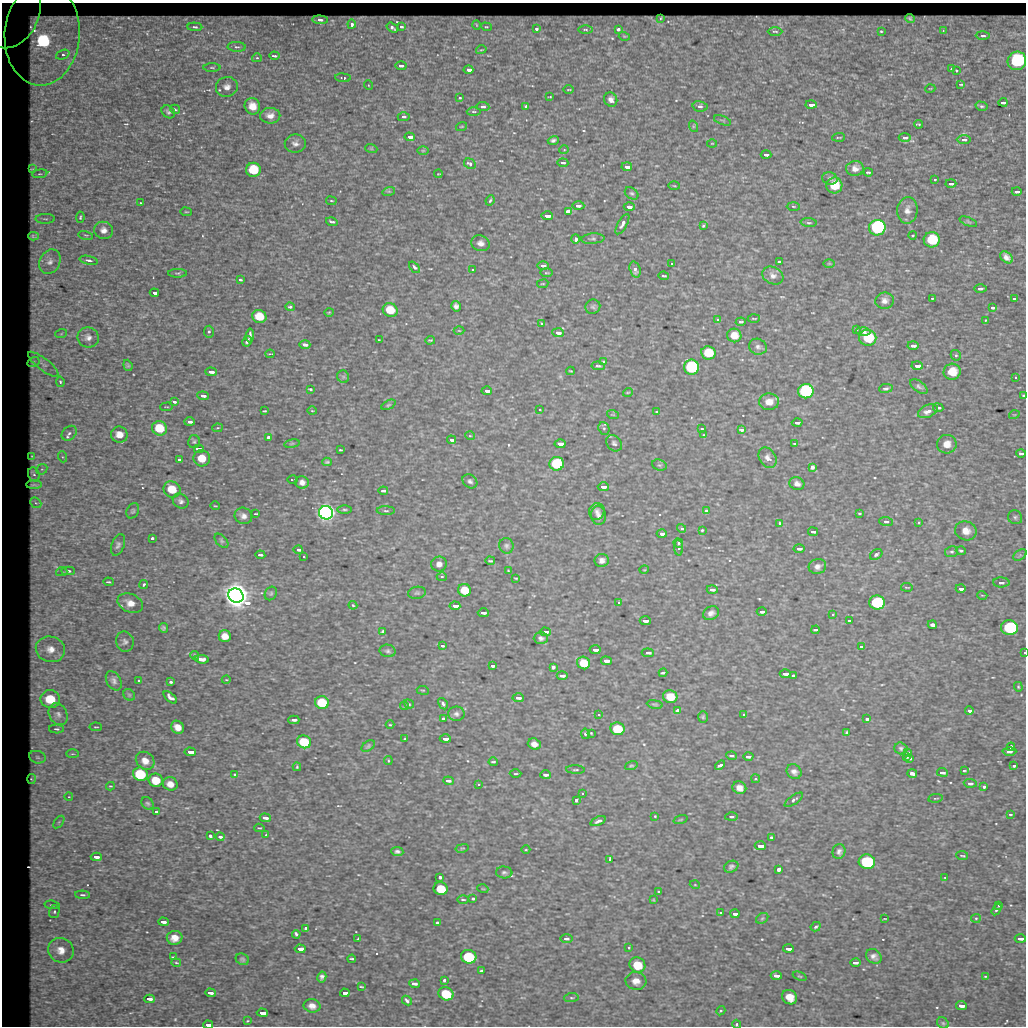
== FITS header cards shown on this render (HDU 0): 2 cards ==
NAXIS1  =                 1024
NAXIS2  =                 1024

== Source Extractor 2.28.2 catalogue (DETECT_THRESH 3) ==
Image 1024 x 1024 px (HDU 0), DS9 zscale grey, 1 PNG px = 1 image px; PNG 1028 x 1028 px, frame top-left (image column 1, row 1024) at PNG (2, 3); each listed source drawn as its Kron ellipse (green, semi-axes under 4 px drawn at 4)
Background 38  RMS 3.3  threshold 9.85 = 3 sigma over >= 5 px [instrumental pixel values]
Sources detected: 529; of the 529, the 500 brightest by FLUX_AUTO listed and drawn (29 fainter detections omitted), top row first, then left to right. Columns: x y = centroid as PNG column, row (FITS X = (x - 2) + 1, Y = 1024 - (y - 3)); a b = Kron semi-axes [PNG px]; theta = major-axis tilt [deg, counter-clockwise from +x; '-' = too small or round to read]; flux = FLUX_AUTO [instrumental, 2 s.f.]
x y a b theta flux
12 13 36 26 65 2.2e+04
660 18 3 2 - 2.2e+02
910 18 5 3 - 3.7e+02
320 20 8 4 -3 7.3e+02
352 24 4 3 - 9.0e+02
476 25 5 3 - 1.8e+02
195 27 7 4 -3 4.1e+02
401 27 4 3 - 4.3e+02
486 27 5 4 - 2.5e+02
392 28 6 3 -35 6.1e+02
537 29 3 3 - 8.4e+02
618 29 4 3 - 5.1e+02
585 30 7 3 -1 3.7e+02
775 31 7 3 -1 2.2e+02
881 31 3 2 - 2.2e+02
943 31 4 4 - 2.1e+02
42 35 51 37 86 6.9e+04
983 35 7 4 -1 5.2e+02
624 36 5 3 - 1.9e+02
237 47 9 5 -3 5.6e+02
481 50 5 3 - 2.2e+02
63 55 7 4 21 1.8e+03
274 56 5 2 - 3.8e+02
257 58 5 4 - 2.8e+02
1017 61 9 9 - 1.7e+04
401 66 6 3 -3 7.4e+02
212 67 8 3 -1 3.2e+02
951 69 4 2 - 1.7e+02
468 70 5 3 - 3.0e+03
956 70 3 2 - 2.8e+02
343 78 8 4 -5 6.1e+02
961 84 4 3 - 2.2e+02
368 85 5 3 - 1.8e+02
227 87 11 10 - 1.5e+03
930 89 5 3 - 1.7e+02
569 90 5 2 - 1.8e+02
550 97 3 2 - 1.7e+02
460 98 3 3 - 2.8e+02
611 100 7 6 - 1.1e+03
1003 102 4 3 - 4.9e+02
811 105 5 3 - 4.6e+03
252 106 8 7 - 2.5e+03
526 106 3 3 - 9.4e+02
700 106 7 5 -11 5.9e+02
981 106 6 4 -15 3.9e+02
483 107 6 4 -6 4.9e+02
175 109 5 3 - 2.5e+02
168 112 7 6 - 5.4e+02
474 112 7 3 -1 3.1e+02
270 116 10 8 2 1.7e+03
404 117 6 4 2 4.7e+02
723 120 9 3 -21 2.7e+02
918 124 4 2 - 2.8e+02
462 126 6 2 19 1.8e+02
693 126 6 4 -72 2.5e+02
410 137 5 3 - 2.0e+03
839 137 6 2 4 2.3e+02
905 137 6 4 -2 9.2e+02
964 139 7 4 1 7.2e+02
553 140 6 4 18 5.3e+02
712 143 5 3 - 1.8e+02
295 144 10 9 - 1.1e+03
371 148 6 4 -19 2.5e+02
423 150 6 4 0 2.5e+02
564 150 5 3 - 2.0e+02
766 155 5 3 - 1.1e+03
563 163 5 3 - 4.1e+02
470 164 6 5 - 8.3e+02
627 167 5 3 - 3.1e+03
32 169 4 2 - 2.2e+02
855 169 9 7 -2 1.4e+03
253 170 7 7 - 6.9e+03
868 172 4 2 - 2.8e+02
40 174 8 4 8 4.2e+02
438 174 4 3 - 1.7e+02
830 179 7 6 - 6.8e+02
935 179 3 3 - 3.2e+02
951 184 5 3 - 8.4e+02
834 185 8 8 - 4.4e+03
674 186 6 3 -2 2.2e+02
389 191 6 4 18 3.2e+02
1017 191 5 3 - 7.6e+02
632 193 7 5 -36 5.0e+02
490 200 5 3 - 3.3e+02
331 201 5 3 - 2.2e+02
140 203 2 2 - 1.6e+02
578 206 6 4 -2 9.4e+02
793 206 6 3 -2 2.3e+02
629 207 5 3 - 1.6e+03
907 210 13 10 82 1.5e+03
568 211 4 4 - 9.4e+02
186 212 5 3 - 2.0e+02
547 216 5 3 - 5.6e+03
80 217 5 3 - 2.9e+02
45 219 10 5 0 5.7e+02
332 222 6 3 -17 4.0e+02
968 222 9 3 -21 3.2e+02
809 223 8 3 -4 3.3e+02
622 224 11 4 60 8.3e+02
703 226 3 3 - 2.9e+02
877 228 8 8 - 3.2e+04
103 230 9 8 - 1.3e+03
86 235 7 3 -12 2.4e+02
913 235 4 3 - 2.5e+02
34 236 5 3 - 3.6e+02
575 239 4 3 - 1.2e+03
593 239 11 5 4 5.6e+02
932 240 8 7 - 6.5e+03
480 243 9 7 -17 1.2e+03
1007 257 7 5 -42 1.1e+03
89 260 9 4 -12 5.7e+02
779 261 4 3 - 6.8e+02
50 262 13 10 60 1.9e+03
829 263 6 4 0 2.3e+02
672 264 3 3 - 2.0e+03
543 266 5 3 - 1.1e+03
414 267 6 4 -48 5.1e+02
635 269 8 5 -72 1.3e+03
473 270 3 3 - 3.4e+02
178 273 9 4 0 3.8e+02
546 273 6 3 0 2.4e+02
664 276 5 3 - 3.0e+02
773 276 11 8 -29 1.1e+03
240 280 4 3 - 3.9e+02
543 284 5 3 - 2.0e+02
980 289 6 4 1 5.6e+02
154 293 5 3 - 3.1e+03
932 298 3 2 - 1.8e+02
1014 298 4 3 - 1.3e+03
884 301 9 8 - 1.2e+03
456 306 5 4 - 7.5e+02
290 307 4 3 - 4.4e+02
593 307 7 7 - 5.3e+02
993 308 3 3 - 4.8e+02
390 310 7 6 - 4.6e+03
329 312 5 3 - 2.0e+02
259 317 7 6 - 4.5e+03
754 318 6 2 4 2.1e+02
718 319 4 3 - 5.1e+02
986 320 3 3 - 2.0e+02
741 322 5 3 - 3.1e+02
541 323 3 3 - 3.1e+02
856 329 3 3 - 3.1e+02
459 331 5 3 - 2.0e+02
863 331 7 4 -3 9.8e+02
209 332 6 5 - 4.3e+02
558 333 6 3 -4 1.6e+03
61 334 6 4 19 2.5e+02
250 335 7 3 85 5.9e+02
734 335 7 7 - 2.5e+03
88 337 11 10 - 1.3e+03
868 338 8 8 - 8.7e+03
379 340 4 2 - 1.8e+02
430 340 5 2 - 2.3e+02
247 341 5 3 - 5.4e+02
305 345 5 3 - 9.0e+02
913 345 5 3 - 1.5e+03
758 347 9 8 - 8.3e+02
708 353 7 6 - 5.9e+03
270 354 4 2 - 1.6e+02
956 355 5 5 - 3.5e+02
604 361 3 2 - 1.9e+02
33 362 6 4 28 3.2e+02
43 364 19 6 -39 1.3e+03
128 365 6 4 -69 2.9e+02
598 366 6 3 -6 3.7e+02
917 366 5 3 - 6.1e+03
691 367 7 7 - 3.3e+04
571 371 4 3 - 1.8e+02
211 372 6 3 -2 1.6e+03
952 372 8 8 - 3.7e+03
343 377 6 6 - 4.1e+02
1015 377 3 3 - 3.8e+02
60 382 5 4 - 3.5e+02
919 386 10 5 -35 5.6e+02
886 388 7 4 11 5.2e+02
310 389 4 2 - 2.9e+02
487 391 5 3 - 1.8e+03
806 391 8 7 - 3.3e+04
628 392 5 3 - 1.9e+02
203 396 6 3 -6 9.9e+02
1023 396 4 3 - 3.1e+02
174 402 4 3 - 8.5e+02
769 402 10 8 3 2.0e+03
388 405 8 4 28 3.2e+02
167 407 6 2 4 1.9e+02
938 408 5 3 - 5.0e+02
540 410 3 3 - 5.3e+02
265 411 3 2 - 2.1e+02
312 411 5 3 - 1.9e+02
928 411 10 6 25 1.3e+03
656 412 3 3 - 3.4e+02
613 415 6 3 -19 2.4e+02
1014 415 5 3 - 1.9e+02
190 422 5 3 - 9.2e+02
797 423 5 3 - 1.0e+03
160 428 7 7 - 6.3e+03
217 428 5 4 - 2.7e+02
604 428 6 5 - 3.9e+02
702 429 3 2 - 1.9e+02
742 430 4 3 - 1.3e+03
69 433 8 6 43 9.0e+02
119 435 8 8 - 2.1e+03
704 435 4 4 - 2.0e+02
470 436 5 3 - 1.8e+02
268 437 4 3 - 7.5e+02
451 440 4 3 - 1.9e+03
194 442 6 6 - 4.3e+02
614 443 9 7 -49 6.2e+02
292 444 8 4 9 3.4e+02
560 444 5 3 - 7.8e+03
795 444 4 2 - 3.9e+02
947 444 10 9 - 2.0e+03
199 449 5 3 - 1.8e+03
340 450 3 2 - 2.3e+02
1021 453 5 3 - 5.8e+02
32 456 4 4 - 1.7e+02
63 457 5 3 - 2.5e+02
202 458 8 8 - 3.7e+03
768 458 11 8 -55 1.3e+03
179 460 4 3 - 1.6e+03
327 462 5 3 - 2.9e+02
557 464 7 6 - 1.5e+04
659 465 7 5 -19 4.2e+02
812 467 4 4 - 9.5e+02
42 469 6 4 42 3.4e+02
34 474 7 6 - 5.2e+02
293 480 5 2 - 2.6e+02
470 481 8 6 -40 6.4e+02
302 482 6 6 - 1.1e+03
797 484 7 6 - 8.8e+02
34 485 8 3 0 2.8e+02
603 487 5 3 - 1.7e+03
172 489 9 7 -38 5.4e+03
383 491 5 2 - 4.3e+02
181 501 8 7 - 8.1e+02
36 503 6 4 -41 4.3e+02
215 506 5 3 - 1.9e+02
344 509 7 3 0 3.5e+02
133 511 8 6 62 4.3e+02
386 511 9 3 0 4.1e+02
597 511 8 7 - 9.2e+02
706 511 4 3 - 1.0e+03
326 513 7 6 - 3.1e+05
859 513 3 2 - 2.3e+02
256 514 4 2 - 2.1e+02
598 515 9 7 -85 1.0e+03
243 516 9 8 - 1.1e+03
1015 517 7 6 - 5.7e+02
886 521 6 4 -2 5.0e+02
918 522 4 3 - 2.2e+02
779 523 3 3 - 2.3e+02
682 528 5 4 - 6.1e+02
702 530 3 3 - 2.5e+02
966 531 11 9 -18 2.2e+03
813 532 5 3 - 5.7e+02
662 534 5 3 - 3.2e+03
152 538 3 3 - 7.3e+02
221 541 8 5 -46 4.1e+02
678 543 5 4 - 5.0e+02
118 545 11 6 68 7.5e+02
506 546 8 7 - 6.2e+02
679 548 8 4 -88 4.5e+02
799 549 5 3 - 1.1e+03
298 550 5 3 - 1.4e+03
961 551 5 4 - 3.7e+02
952 552 6 5 - 4.6e+02
876 554 7 5 34 4.8e+02
260 555 5 2 - 4.1e+02
1020 555 7 5 33 4.4e+02
304 557 2 2 - 2.0e+02
602 560 7 6 - 9.3e+02
490 561 5 3 - 2.7e+02
439 564 7 7 - 1.1e+03
817 566 9 7 18 9.1e+02
644 570 5 3 - 1.7e+02
68 571 7 3 -2 7.2e+02
508 571 3 2 - 2.0e+02
62 572 6 4 -2 4.3e+02
442 577 5 4 - 3.4e+02
516 578 4 2 - 2.1e+02
108 582 5 3 - 2.6e+02
1001 582 8 5 -1 9.0e+02
144 585 4 3 - 3.7e+02
907 587 6 3 -9 1.9e+02
961 588 5 3 - 3.1e+03
464 590 6 6 - 4.9e+03
712 590 5 3 - 8.9e+02
271 593 7 5 57 3.9e+02
417 593 9 6 9 5.5e+02
982 595 5 3 - 1.7e+02
236 596 8 7 - 1.4e+06
877 602 8 7 - 2.2e+04
130 603 13 9 -23 2.2e+03
619 603 3 3 - 8.0e+02
353 605 4 3 - 2.8e+02
455 606 5 3 - 3.4e+03
762 612 5 3 - 9.7e+02
483 613 5 3 - 9.6e+02
711 613 8 6 29 9.5e+02
832 614 3 3 - 5.8e+02
849 620 4 3 - 9.5e+02
645 621 5 3 - 1.8e+03
932 625 4 3 - 9.4e+02
163 628 5 4 - 4.2e+02
1009 628 8 7 - 2.0e+04
815 630 4 2 - 2.9e+02
383 632 4 3 - 7.6e+02
545 632 5 3 - 2.0e+03
225 636 6 6 - 1.9e+03
541 638 7 6 - 5.8e+02
125 642 10 8 -75 8.9e+02
442 646 3 3 - 9.1e+02
861 647 3 2 - 2.5e+02
50 649 15 12 -14 2.9e+03
595 650 5 3 - 1.6e+03
388 651 8 6 -12 5.4e+02
1024 652 3 2 - 5.0e+02
648 653 6 3 -6 6.2e+02
195 656 5 4 - 3.6e+02
202 659 7 3 -8 1.3e+03
606 661 5 3 - 2.4e+03
583 663 7 6 - 4.3e+03
492 666 4 3 - 1.4e+03
553 667 4 4 - 6.5e+02
663 673 4 2 - 3.2e+02
785 674 5 3 - 1.8e+03
562 676 5 3 - 1.0e+03
793 676 4 3 - 6.2e+02
226 680 4 3 - 1.9e+02
114 681 10 7 -60 8.6e+02
139 681 3 3 - 4.3e+02
171 682 3 3 - 3.9e+02
1018 687 5 4 - 2.4e+02
423 690 6 3 -8 2.1e+02
129 695 6 5 - 3.7e+02
170 697 8 4 -40 8.2e+02
670 697 7 6 - 3.5e+03
518 698 5 3 - 1.1e+03
50 699 10 9 - 6.5e+03
322 703 7 6 - 7.5e+03
409 704 5 3 - 2.7e+02
443 704 6 4 -59 5.4e+02
655 704 8 4 -9 3.0e+02
405 706 4 4 - 2.1e+02
677 710 4 3 - 3.5e+02
969 710 4 3 - 2.7e+03
58 714 11 9 -58 1.4e+03
456 714 8 7 - 7.7e+02
599 715 3 3 - 3.1e+02
744 715 3 3 - 6.5e+02
703 717 6 5 - 3.1e+02
443 719 4 3 - 1.7e+03
867 719 3 3 - 7.1e+02
294 720 5 3 - 7.9e+02
390 725 4 3 - 1.9e+02
96 727 6 2 -4 1.9e+02
178 727 7 6 - 1.8e+03
56 729 7 4 -2 4.4e+02
617 729 7 6 - 7.9e+03
847 732 4 3 - 2.8e+02
591 733 3 2 - 1.8e+02
585 734 5 4 - 3.3e+02
405 739 3 3 - 2.6e+02
445 739 5 3 - 2.0e+03
304 742 7 6 - 8.3e+03
534 744 6 5 - 1.3e+03
368 746 7 5 36 3.9e+02
1011 747 4 3 - 4.7e+02
901 748 6 6 - 4.7e+02
1009 751 7 3 2 7.6e+02
190 752 6 3 -3 1.1e+04
908 753 4 3 - 7.9e+02
72 754 6 3 0 2.5e+02
732 756 5 3 - 3.9e+02
907 756 4 3 - 3.1e+02
37 757 8 6 -16 6.3e+02
748 757 5 3 - 5.6e+02
910 758 3 3 - 2.9e+02
145 761 10 8 -40 1.8e+03
388 761 4 2 - 2.0e+02
493 762 4 2 - 2.5e+02
720 765 5 3 - 1.3e+03
631 766 6 4 17 3.3e+02
1014 766 3 3 - 6.0e+02
297 767 4 3 - 2.4e+02
575 770 9 3 -2 3.2e+02
964 771 3 2 - 2.5e+02
794 772 8 6 -42 9.2e+02
942 772 5 3 - 8.7e+02
912 773 5 3 - 1.1e+03
140 774 7 6 - 1.1e+04
515 774 6 3 1 2.7e+02
234 775 3 3 - 5.3e+02
545 775 5 3 - 8.7e+02
31 779 5 3 - 2.0e+02
755 779 4 4 - 3.3e+02
156 780 7 6 - 3.8e+03
448 781 5 3 - 6.8e+02
970 783 6 4 -4 6.9e+02
170 784 7 6 - 1.6e+03
479 784 4 3 - 2.3e+02
110 786 4 3 - 2.2e+02
984 787 3 3 - 5.5e+02
739 788 7 6 - 1.6e+03
582 793 3 3 - 3.0e+02
69 797 4 3 - 1.8e+02
935 798 7 2 10 1.9e+02
576 800 4 3 - 6.1e+02
794 800 10 4 35 5.7e+02
148 803 7 5 -44 4.2e+02
156 812 4 3 - 5.1e+03
1010 814 4 3 - 3.2e+02
655 816 3 2 - 1.9e+02
732 817 6 3 2 3.6e+02
265 818 5 3 - 9.6e+02
680 820 7 3 19 2.6e+02
598 821 8 4 24 7.2e+02
59 822 7 4 53 3.3e+02
259 828 5 3 - 2.0e+02
266 835 3 3 - 2.2e+02
210 836 4 3 - 5.0e+02
220 837 4 3 - 7.2e+02
771 837 3 3 - 4.4e+02
760 846 5 3 - 9.1e+03
462 848 6 2 12 2.0e+02
526 850 4 3 - 1.8e+02
839 851 7 6 - 7.4e+02
397 852 6 4 -5 5.6e+02
962 855 6 2 -6 2.4e+02
96 857 5 3 - 1.8e+03
610 859 4 3 - 5.0e+02
867 862 8 7 - 2.1e+04
731 867 7 5 27 6.2e+02
779 869 4 3 - 1.1e+03
504 872 8 6 -4 5.4e+02
440 877 3 3 - 5.8e+02
945 878 3 2 - 1.7e+02
695 885 5 3 - 1.7e+02
441 889 7 6 - 5.4e+03
483 889 5 3 - 2.0e+02
659 892 3 2 - 2.3e+02
82 895 7 4 -1 4.4e+02
473 899 3 3 - 3.5e+02
463 900 6 2 -1 2.6e+02
653 900 3 2 - 1.8e+02
52 905 7 4 -5 3.9e+02
999 905 3 2 - 1.8e+02
996 909 6 4 58 4.9e+02
54 912 6 5 - 3.8e+02
721 913 3 3 - 9.2e+02
735 914 4 3 - 1.0e+03
762 918 7 4 30 3.5e+02
976 918 5 4 - 2.7e+02
885 919 4 2 - 1.8e+02
163 922 5 3 - 1.3e+03
437 922 3 3 - 2.5e+02
816 927 5 4 - 6.1e+02
306 928 3 3 - 5.7e+02
296 934 4 3 - 5.7e+02
175 938 8 7 - 2.0e+03
1020 938 5 3 - 1.4e+03
358 939 3 3 - 2.7e+02
566 939 6 4 0 5.8e+02
629 948 3 3 - 2.1e+02
300 949 5 3 - 4.6e+03
788 949 5 3 - 1.7e+03
61 950 13 12 - 2.6e+03
874 956 8 6 -37 9.3e+02
173 957 4 2 - 2.1e+02
469 957 8 6 -17 1.3e+04
242 959 7 5 -25 3.9e+02
352 959 4 2 - 2.8e+02
176 963 5 2 - 2.5e+02
856 963 5 3 - 7.6e+02
637 965 8 7 - 5.1e+03
481 971 3 3 - 2.9e+02
776 975 5 3 - 1.5e+03
800 976 7 3 -21 2.6e+02
986 976 4 2 - 2.3e+02
322 977 5 4 - 6.8e+02
444 980 3 3 - 3.7e+02
636 981 10 9 - 1.9e+03
414 984 5 3 - 8.8e+02
361 987 4 2 - 2.1e+02
210 993 5 3 - 1.1e+03
345 993 5 3 - 2.1e+03
446 994 8 6 -26 6.1e+03
789 997 8 6 -36 2.7e+03
571 998 7 4 4 3.8e+02
149 999 5 3 - 1.4e+03
407 1001 5 3 - 4.6e+02
961 1005 5 3 - 3.0e+03
312 1006 8 6 -11 1.4e+03
721 1011 5 4 - 2.8e+02
262 1013 5 3 - 4.6e+03
247 1021 4 3 - 2.0e+02
943 1023 6 5 - 3.8e+02
737 1024 5 4 - 4.2e+02
208 1025 5 3 - 3.1e+03
At the frame edge (FLAGS 8, measured only in part): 5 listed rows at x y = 12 13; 1023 396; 1024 652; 737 1024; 208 1025
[29 fainter detections neither listed nor drawn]